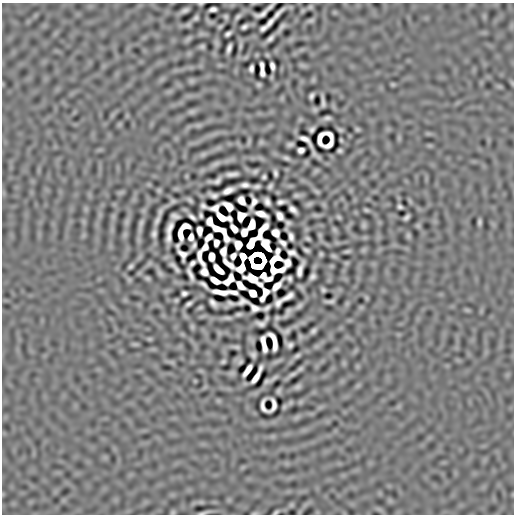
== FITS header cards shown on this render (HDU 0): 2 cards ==
NAXIS1  =                  512
NAXIS2  =                  512

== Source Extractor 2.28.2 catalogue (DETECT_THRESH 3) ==
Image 512 x 512 px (HDU 0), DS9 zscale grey, 1 PNG px = 1 image px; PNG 516 x 516 px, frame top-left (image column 1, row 512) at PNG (2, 3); no overlay
Background 2.55e-07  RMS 3.0e-04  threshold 8.86e-04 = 3 sigma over >= 5 px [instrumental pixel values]
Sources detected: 230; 21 with non-positive FLUX_AUTO (blend fragments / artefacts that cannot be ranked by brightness) are not listed; the other 209 listed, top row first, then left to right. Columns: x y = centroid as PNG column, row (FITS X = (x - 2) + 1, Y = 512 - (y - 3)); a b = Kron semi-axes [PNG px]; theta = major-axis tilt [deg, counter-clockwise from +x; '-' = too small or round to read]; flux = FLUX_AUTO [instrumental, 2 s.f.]
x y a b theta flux
201 4 4 3 - 0.023
270 7 9 3 42 0.059
310 7 5 4 - 0.035
213 9 7 4 8 0.073
185 10 7 4 24 0.065
262 14 14 5 24 0.037
277 14 16 3 46 0.12
226 17 4 3 - 0.035
238 17 5 3 - 0.042
196 18 5 4 - 0.042
311 20 7 4 18 0.045
270 22 10 4 52 0.084
188 25 6 5 - 0.04
220 26 4 3 - 0.026
244 27 7 4 33 0.06
281 27 10 3 52 0.071
263 28 7 4 37 0.064
228 34 7 4 36 0.059
270 38 7 4 43 0.074
188 39 10 4 44 0.041
240 45 13 4 87 0.044
202 46 4 3 - 0.037
229 48 9 4 74 0.083
262 65 6 4 -82 0.068
302 65 10 5 -13 0.036
272 66 8 4 -76 0.086
251 69 7 4 81 0.066
262 72 7 4 -86 0.069
191 81 8 6 15 0.037
393 84 5 4 - 0.03
259 85 4 3 - 0.034
499 86 9 4 -19 0.029
311 96 6 4 63 0.057
323 102 12 3 -85 0.063
315 109 5 4 - 0.042
192 112 8 5 12 0.054
327 118 7 4 11 0.061
198 125 9 6 7 0.043
312 129 6 5 - 0.055
357 129 4 3 - 0.031
340 130 5 3 - 0.035
428 133 7 4 -19 0.031
330 135 9 4 -49 0.038
306 140 16 5 -42 0.06
341 140 4 3 - 0.025
249 142 10 4 77 0.034
261 142 7 6 - 0.032
290 144 6 4 5 0.052
329 144 10 5 40 0.053
301 150 6 5 - 0.079
340 151 5 4 - 0.041
203 154 9 6 27 0.046
315 154 11 3 -44 0.06
286 158 6 3 -22 0.053
215 164 16 6 27 0.085
316 171 8 5 38 0.034
255 172 5 3 - 0.044
275 173 7 3 -82 0.058
232 174 11 4 6 0.1
264 177 4 4 - 0.041
216 181 12 5 16 0.073
245 185 8 4 -1 0.084
270 186 5 4 - 0.05
257 187 7 3 4 0.056
159 190 6 5 - 0.03
228 190 11 5 25 0.14
316 191 8 4 -34 0.04
121 192 7 4 19 0.035
213 195 9 4 -18 0.069
297 195 6 3 2 0.046
190 200 6 3 -43 0.042
173 201 4 4 - 0.037
241 201 8 6 -58 0.11
253 202 12 6 75 0.02
267 202 8 5 -62 0.088
281 202 8 4 11 0.069
309 204 9 5 15 0.039
203 206 8 4 -25 0.048
228 206 10 6 -37 0.11
400 206 5 4 - 0.046
293 210 9 5 -40 0.094
366 210 5 3 - 0.033
261 214 12 5 -20 0.15
201 215 5 3 - 0.038
315 215 10 4 -11 0.035
175 216 8 5 -9 0.071
241 216 8 6 61 0.1
280 216 8 5 -58 0.11
192 217 8 3 -40 0.066
222 217 13 6 -21 0.076
339 217 5 4 - 0.034
406 217 7 4 42 0.059
157 220 10 4 64 0.088
210 221 7 5 -79 0.091
127 222 11 5 80 0.058
479 222 6 3 90 0.047
288 223 5 5 - 0.049
141 224 21 6 76 0.097
252 225 9 5 72 0.17
364 225 5 4 - 0.047
185 226 8 5 8 0.075
418 226 7 5 -69 0.029
170 228 12 5 68 0.11
234 228 8 4 -52 0.13
334 230 8 5 -45 0.035
199 231 8 5 -86 0.11
261 231 17 5 57 0.11
244 233 7 5 72 0.086
275 233 7 6 - 0.14
154 234 7 4 81 0.069
180 234 10 4 -84 0.16
320 235 7 5 -83 0.034
291 236 8 4 -74 0.084
408 236 7 5 -89 0.035
169 237 10 4 81 0.085
191 237 6 5 - 0.085
209 237 8 5 43 0.11
308 238 5 3 - 0.036
216 243 6 5 - 0.074
283 243 8 4 -37 0.063
251 244 11 5 61 0.029
194 245 6 3 70 0.049
238 245 7 6 - 0.13
306 250 7 3 -30 0.05
364 250 8 6 21 0.031
223 251 8 5 84 0.074
278 251 6 4 69 0.067
347 251 6 2 11 0.037
292 253 9 5 -18 0.049
321 254 4 3 - 0.034
199 255 14 4 -79 0.071
233 256 6 4 56 0.08
243 256 7 5 -71 0.17
334 256 7 5 -16 0.034
211 257 7 5 -89 0.21
192 263 7 4 46 0.058
346 263 6 5 - 0.028
173 265 6 4 -30 0.048
131 266 5 3 - 0.042
300 269 15 5 72 0.12
177 270 6 3 -50 0.042
218 270 11 5 -43 0.18
204 272 12 6 -81 0.015
160 273 11 5 -45 0.048
190 274 13 4 -69 0.1
312 276 6 5 - 0.069
147 278 4 3 - 0.034
252 278 12 6 -19 0.15
289 278 5 5 - 0.051
269 279 8 4 18 0.043
215 280 9 4 -31 0.16
260 284 6 4 -35 0.06
204 285 10 3 -40 0.057
240 285 9 5 -48 0.14
277 286 12 5 46 0.16
323 290 5 4 - 0.042
220 292 15 4 -8 0.19
233 292 9 4 -12 0.058
184 293 5 5 - 0.058
253 293 7 5 -44 0.2
288 296 13 5 31 0.088
367 298 7 4 -89 0.026
176 300 4 3 - 0.028
330 301 10 3 4 0.055
213 303 9 5 -49 0.088
231 303 9 4 -5 0.057
278 303 7 5 62 0.082
189 304 6 3 34 0.056
299 306 9 4 46 0.06
200 307 4 2 - 0.027
266 308 8 4 26 0.055
467 310 7 4 -44 0.027
288 313 10 4 60 0.065
239 314 5 3 - 0.043
227 318 9 4 -2 0.057
267 318 5 3 - 0.031
277 318 4 4 - 0.036
261 324 9 5 -6 0.073
192 327 8 5 -64 0.032
286 331 7 4 21 0.056
313 331 6 4 45 0.057
300 337 7 5 -50 0.032
149 339 6 4 -19 0.027
135 344 10 4 0 0.026
264 344 16 4 -80 0.12
289 345 6 5 - 0.064
236 347 7 2 -8 0.041
253 355 6 5 - 0.06
297 356 6 3 32 0.045
223 361 5 3 - 0.038
172 362 9 3 -5 0.033
240 362 5 3 - 0.041
300 369 5 3 - 0.036
247 370 12 4 55 0.18
232 373 9 6 15 0.029
293 374 12 4 29 0.07
257 376 18 4 61 0.16
195 381 4 4 - 0.015
267 381 6 4 10 0.042
298 386 6 4 27 0.054
279 391 4 3 - 0.039
284 407 5 4 - 0.036
297 417 10 5 35 0.048
201 502 5 5 - 0.025
291 505 6 5 - 0.028
173 512 6 5 - 0.03
276 512 5 3 - 0.035
203 513 14 3 14 0.061
255 513 9 3 8 0.028
At the frame edge (FLAGS 8, measured only in part): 4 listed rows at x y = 201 4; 276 512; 203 513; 255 513
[21 non-positive-flux detections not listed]